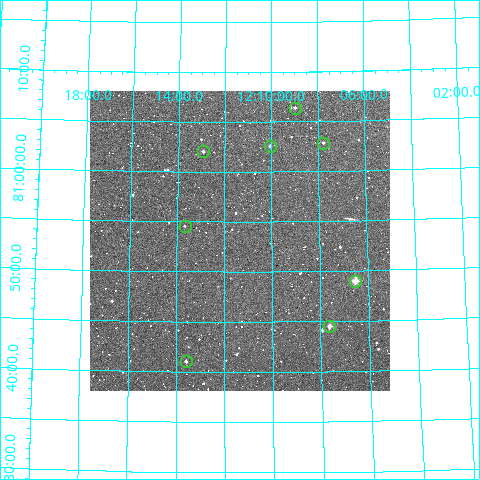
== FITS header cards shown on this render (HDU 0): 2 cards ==
NAXIS1  =                  300
NAXIS2  =                  300

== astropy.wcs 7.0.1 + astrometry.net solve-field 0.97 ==
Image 300 x 300 px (HDU 0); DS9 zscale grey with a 90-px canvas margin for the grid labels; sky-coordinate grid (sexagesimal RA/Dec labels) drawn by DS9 from the SOLVED WCS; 8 Tycho-2 reference stars matched to detected sources circled (green)
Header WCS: RA---TAN/DEC--TAN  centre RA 12:11:21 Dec +80:53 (182.84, +80.89 deg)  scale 6 arcsec/px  FOV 30.0' x 30.0'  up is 0 deg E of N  parity normal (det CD < 0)
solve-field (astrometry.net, Tycho-2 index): VERIFIED the header's WCS against the Tycho-2 star catalogue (verified at 2 index scales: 8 matches each, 0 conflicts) and refined it, rather than solving blind
Solved WCS: RA---TAN-SIP/DEC--TAN-SIP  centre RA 12:11:21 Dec +80:53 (182.84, +80.89 deg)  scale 6.02 arcsec/px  FOV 30.1' x 30.0'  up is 0 deg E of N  parity normal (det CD < 0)
The solver's refit moves the header's centre by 1.9 arcsec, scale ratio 1.003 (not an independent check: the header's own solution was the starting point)
Tycho-2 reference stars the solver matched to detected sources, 8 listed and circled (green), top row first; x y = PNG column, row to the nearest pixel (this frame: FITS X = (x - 90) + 1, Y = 300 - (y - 91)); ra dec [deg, ICRS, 3 dp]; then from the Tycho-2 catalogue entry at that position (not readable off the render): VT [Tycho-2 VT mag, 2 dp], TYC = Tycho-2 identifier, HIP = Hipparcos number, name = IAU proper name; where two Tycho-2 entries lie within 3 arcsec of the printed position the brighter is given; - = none
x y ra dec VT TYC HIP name
295 108 182.242 +81.107 11.51 4556-1180-1 - -
323 143 181.944 +81.047 12.25 4556-1233-1 - -
270 146 182.515 +81.043 12.08 4556-1283-1 - -
203 151 183.229 +81.034 12.05 4556-1122-1 - -
185 226 183.419 +80.909 12.81 4556-1261-1 - -
355 281 181.632 +80.816 9.47 4556-1399-1 - -
329 326 181.909 +80.742 10.77 4556-809-1 - -
186 361 183.397 +80.684 11.78 4556-699-1 - -